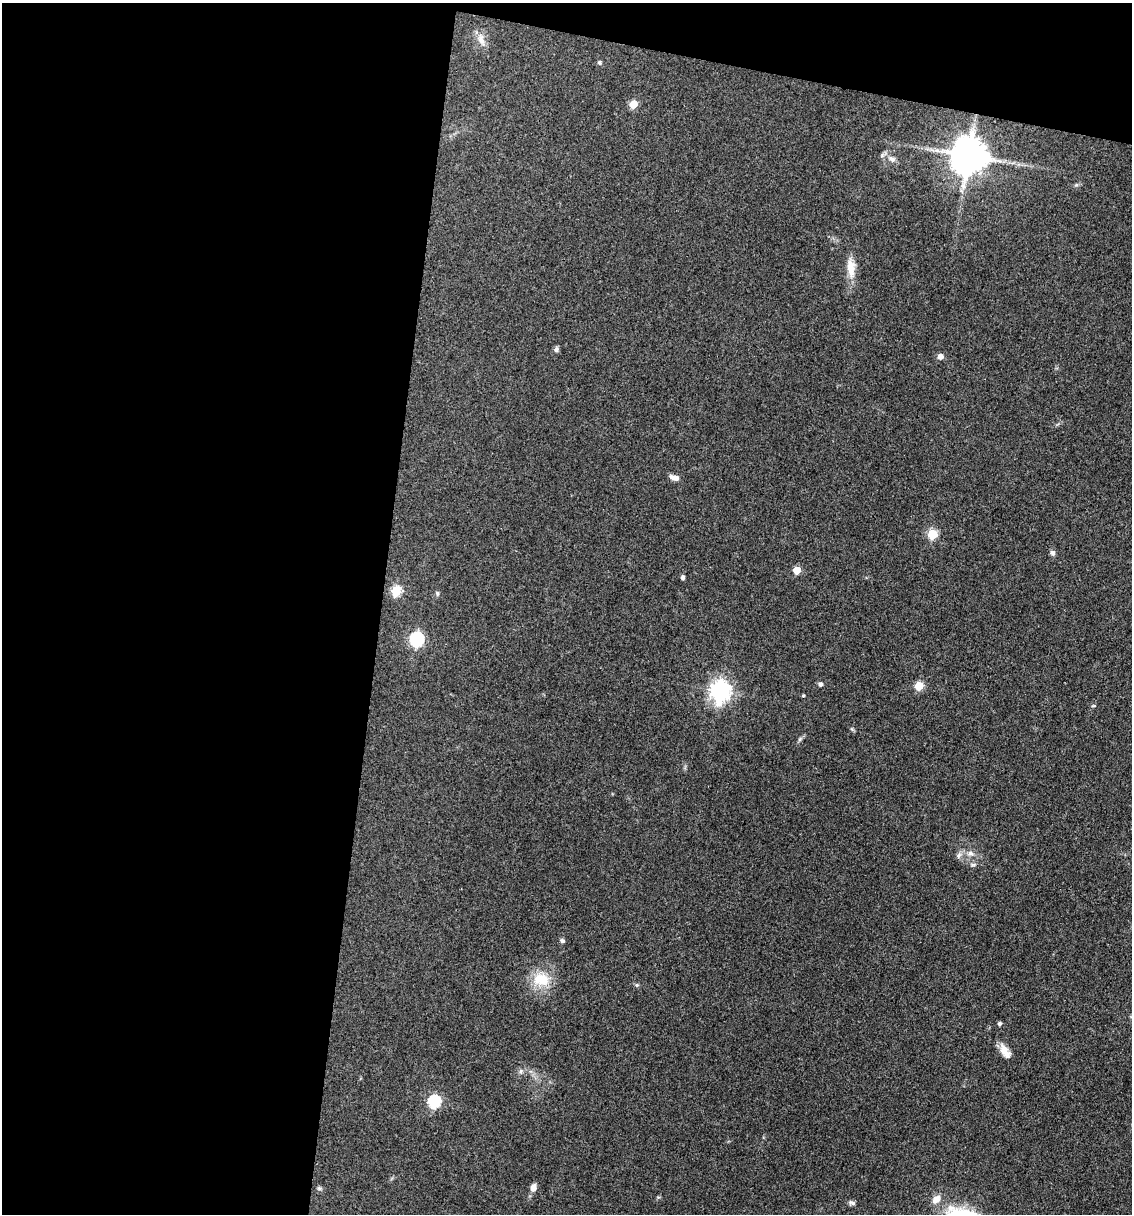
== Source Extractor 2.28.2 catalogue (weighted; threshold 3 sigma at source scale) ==
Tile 1 of 4 x 4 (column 1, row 1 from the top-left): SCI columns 236-1365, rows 3637-4848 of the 4873 x 4848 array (HDU 1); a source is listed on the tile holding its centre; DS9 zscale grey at full resolution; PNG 1134 x 1216 px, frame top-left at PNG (2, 3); no overlay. Shown black and unused: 37% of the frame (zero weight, under 3 of 4 exposures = <1% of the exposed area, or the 3 px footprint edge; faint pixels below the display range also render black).
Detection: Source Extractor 2.28.2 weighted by HDU 2 'WHT'; one run over the whole footprint, this tile lists its part. Background 0.149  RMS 0.0071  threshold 0.032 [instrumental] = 3 sigma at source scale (4.5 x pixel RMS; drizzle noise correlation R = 1.50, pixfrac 1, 0.05/0.05 arcsec/px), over >= 5 px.
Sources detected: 35; all 35 listed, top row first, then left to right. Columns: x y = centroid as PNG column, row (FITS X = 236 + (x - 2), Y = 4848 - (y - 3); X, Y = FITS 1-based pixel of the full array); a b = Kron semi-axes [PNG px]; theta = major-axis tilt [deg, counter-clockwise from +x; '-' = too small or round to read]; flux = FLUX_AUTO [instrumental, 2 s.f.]
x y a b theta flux
481 40 18 8 -70 5.6
599 63 5 4 - 1.4
633 104 5 5 - 17
969 156 10 10 - 2000
892 159 11 8 -22 3.6
851 268 26 10 -86 11
556 349 8 6 78 1.7
940 356 5 5 - 4.4
675 478 10 5 -19 4.5
932 534 5 5 - 37
1052 553 7 6 - 2
797 570 5 5 - 15
683 577 4 4 - 2.1
396 591 5 5 - 41
437 593 6 5 - 1.1
416 639 7 6 - 120
820 684 5 5 - 2
919 686 5 5 - 26
720 691 8 7 - 400
803 696 4 4 - 0.73
1093 706 6 3 18 0.69
800 739 7 4 71 1.1
970 853 9 6 -15 2.8
959 855 10 4 55 2.1
562 941 6 6 - 1.4
542 979 15 12 -11 20
637 985 5 5 - 1
999 1024 4 4 - 1.6
1005 1051 20 9 -59 6.9
521 1071 7 5 -85 1.6
434 1102 6 6 - 87
319 1188 6 5 - 1.2
533 1188 8 6 70 5.3
936 1199 11 8 47 5.8
852 1203 10 5 -25 1.9